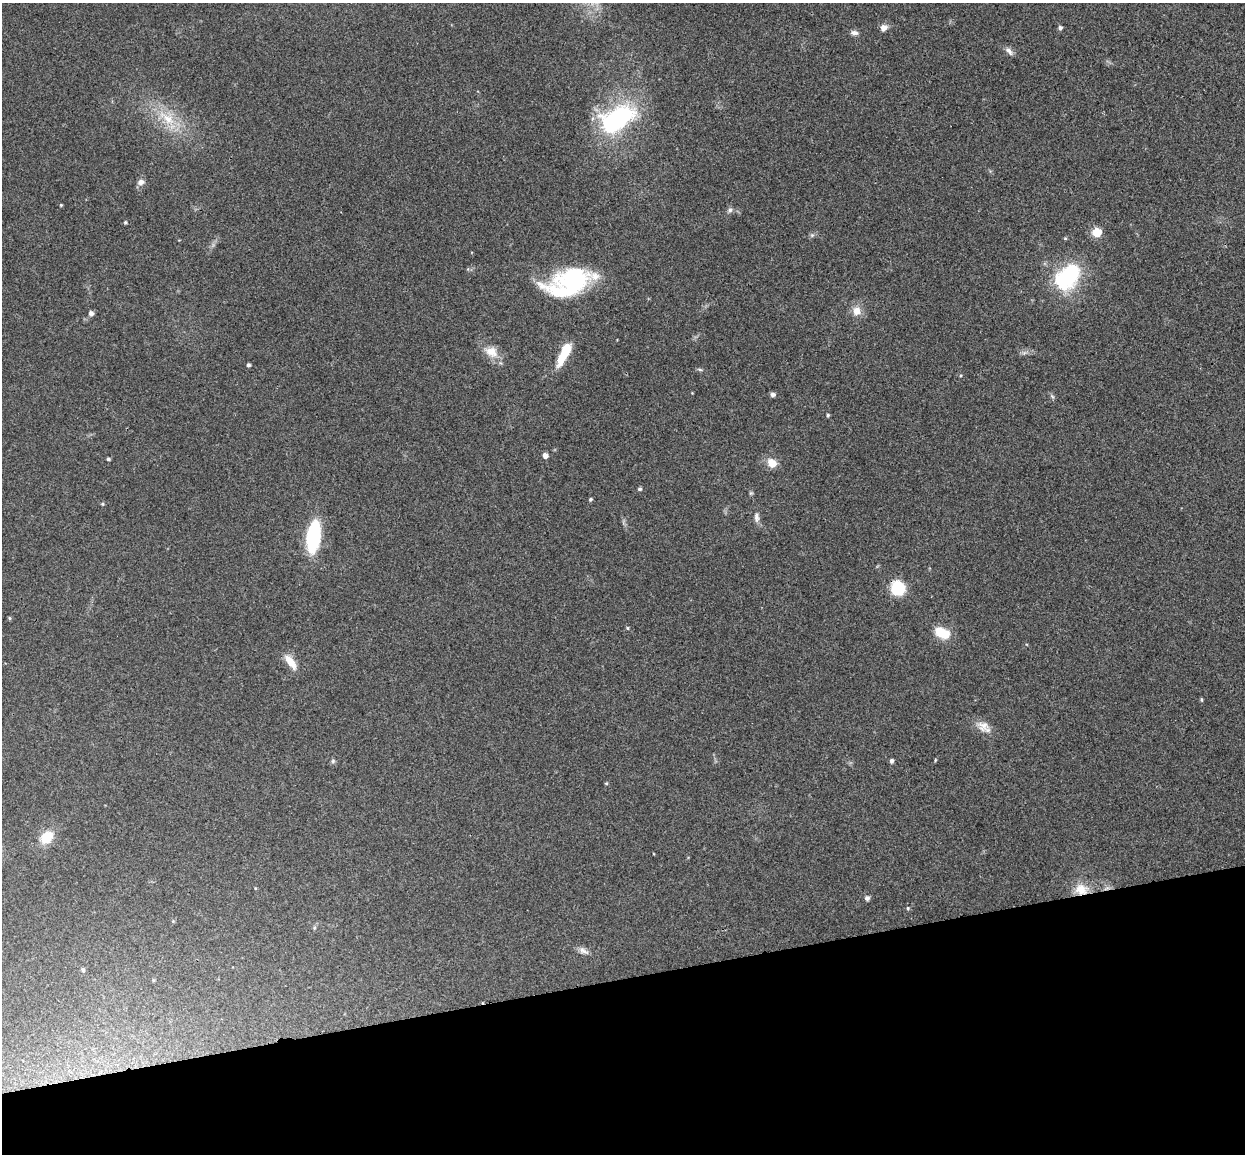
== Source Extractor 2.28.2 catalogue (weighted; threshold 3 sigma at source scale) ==
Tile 14 of 4 x 4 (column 2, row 4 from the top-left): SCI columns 1302-2544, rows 153-1304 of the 5088 x 5029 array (HDU 1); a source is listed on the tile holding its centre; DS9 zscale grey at full resolution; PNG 1247 x 1156 px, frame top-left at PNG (2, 3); no overlay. Shown black and unused: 15% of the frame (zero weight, under 3 of 4 exposures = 6% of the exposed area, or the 3 px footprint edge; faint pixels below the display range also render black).
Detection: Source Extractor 2.28.2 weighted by HDU 2 'WHT'; one run over the whole footprint, this tile lists its part. Background 0.0709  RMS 0.0075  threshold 0.0339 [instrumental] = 3 sigma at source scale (4.5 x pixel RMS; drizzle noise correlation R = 1.50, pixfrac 1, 0.05/0.05 arcsec/px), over >= 5 px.
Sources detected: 52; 3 inside a brighter object's white glare — not listed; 1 inside a brighter listed object's ellipse — not listed separately; the other 48 listed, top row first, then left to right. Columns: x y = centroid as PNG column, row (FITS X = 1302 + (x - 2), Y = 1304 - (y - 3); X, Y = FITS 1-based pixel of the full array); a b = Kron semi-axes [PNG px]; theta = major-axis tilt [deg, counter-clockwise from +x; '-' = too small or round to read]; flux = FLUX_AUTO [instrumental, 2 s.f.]
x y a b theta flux
883 28 8 7 - 4.6
1060 28 4 4 - 2
854 33 10 6 -7 2.7
1009 51 13 6 -50 2.9
168 119 19 12 -40 16
616 119 42 23 31 95
141 182 8 6 15 3.5
61 205 3 3 - 0.68
730 210 7 6 - 1.9
125 222 4 4 - 0.93
1097 232 5 5 - 37
1067 276 31 23 49 62
573 282 33 24 19 50
856 311 11 10 - 6.8
91 313 6 5 - 2.5
492 352 19 14 -29 10
565 352 21 7 64 32
248 365 4 3 - 1.6
700 370 6 4 -20 1.1
772 394 5 4 - 2.4
1052 396 6 4 -20 1.1
828 415 4 4 - 1
545 456 5 5 - 3.9
108 459 4 3 - 1.2
772 463 10 8 -42 9.1
640 489 5 4 - 1.2
751 493 5 5 - 0.96
590 499 4 4 - 1.2
102 504 5 4 - 0.83
756 517 13 6 -86 3.3
313 537 25 10 82 77
898 588 12 11 - 32
9 618 4 4 - 0.88
627 628 4 4 - 0.82
942 633 16 9 -28 19
290 662 20 8 -54 9.8
1201 700 5 3 - 0.92
983 726 15 14 - 7.5
935 760 5 3 - 0.71
333 761 6 5 - 1.2
892 761 5 4 - 1.8
606 783 5 3 - 0.7
46 837 17 12 45 14
1081 889 18 15 -13 13
867 898 5 5 - 2.4
908 908 5 4 - 0.89
584 951 15 7 -28 3.6
83 970 5 4 - 1.4
Overlapping masked pixels (flux is a lower limit): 2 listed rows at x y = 898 588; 1081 889